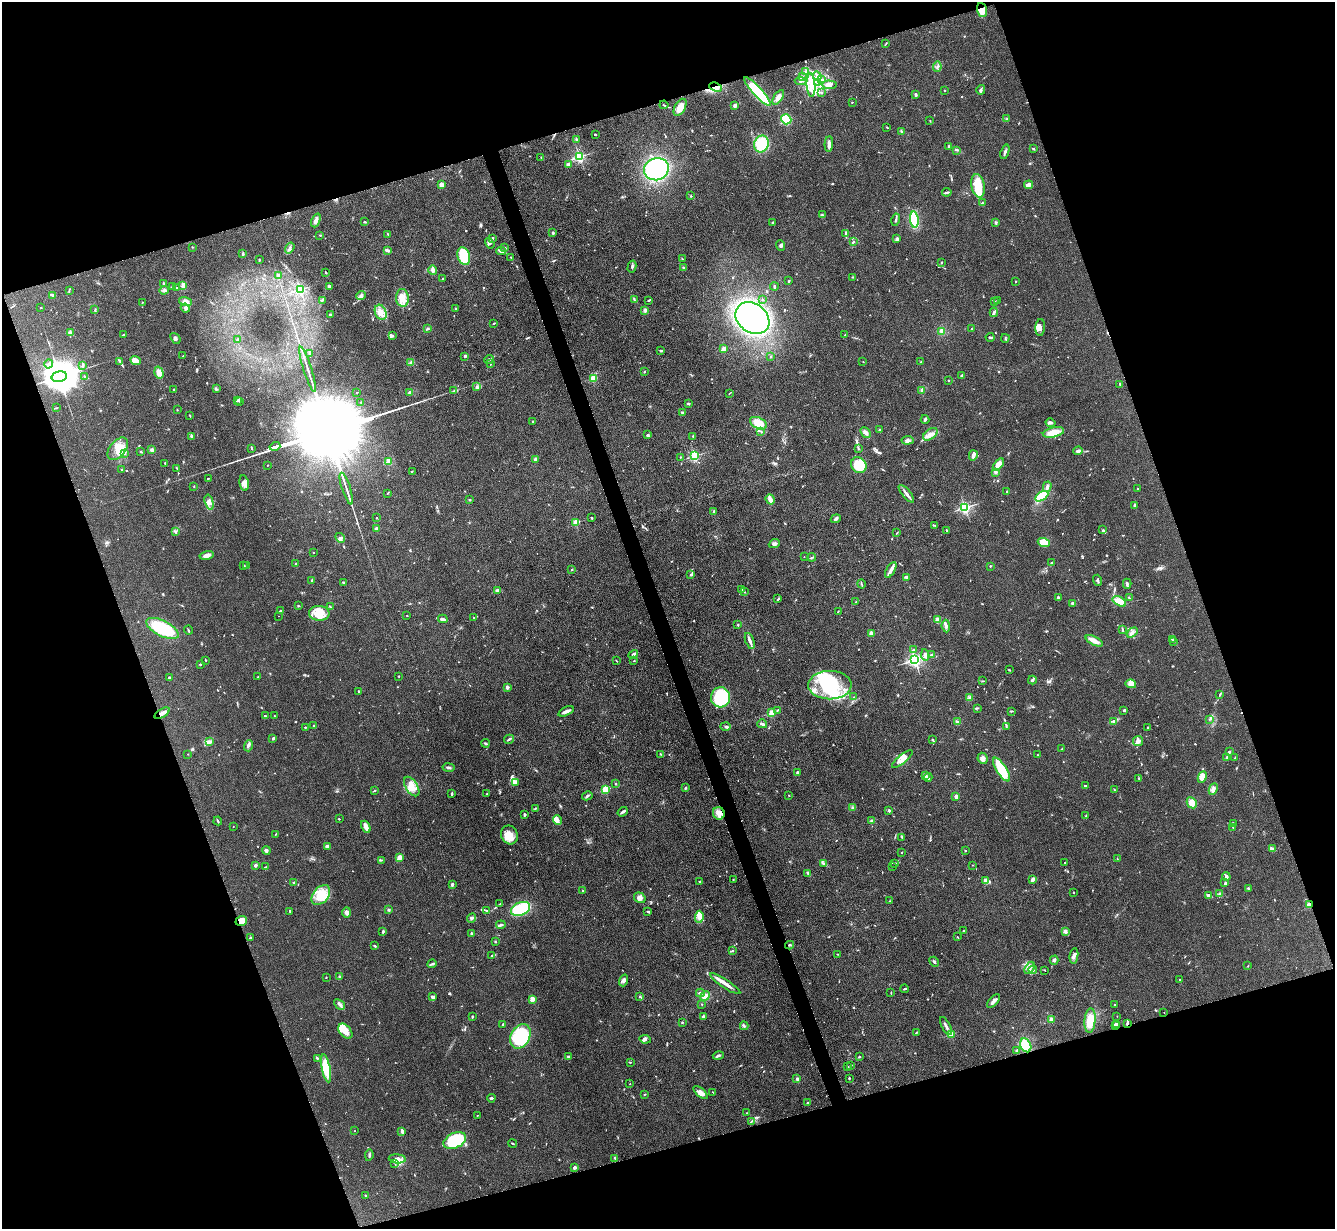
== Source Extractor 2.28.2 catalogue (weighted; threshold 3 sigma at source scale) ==
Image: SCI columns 9-5340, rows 278-5182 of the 5350 x 5332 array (HDU 1 of 3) = the unmasked area's bounding box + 8 px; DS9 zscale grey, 4 x 4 block average (1 PNG px = mean of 4 x 4 image px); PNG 1337 x 1231 px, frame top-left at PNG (2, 2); each listed source drawn as its Kron ellipse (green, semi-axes under 4 px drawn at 4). Shown black and unused: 38% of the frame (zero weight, under 3 of 4 exposures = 1% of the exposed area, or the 3 px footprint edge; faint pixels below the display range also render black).
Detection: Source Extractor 2.28.2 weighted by HDU 2 'WHT'. Background 0.116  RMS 0.0069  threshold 0.031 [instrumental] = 3 sigma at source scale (4.5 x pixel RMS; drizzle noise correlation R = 1.50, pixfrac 1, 0.05/0.05 arcsec/px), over >= 5 px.
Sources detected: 846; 1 too faint to see at this stretch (4 x 4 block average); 4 inside a brighter object's white glare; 6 cosmic-ray / hot-pixel residue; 1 long thin detection or spike segment (spike, bleed or trail) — neither listed nor drawn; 19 coinciding with a brighter row at this scale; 59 inside a brighter listed object's ellipse — not listed separately; of the other 756, all 500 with FLUX_AUTO >= 1.99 (the completeness limit of this list) listed and drawn (256 fainter detections not listed), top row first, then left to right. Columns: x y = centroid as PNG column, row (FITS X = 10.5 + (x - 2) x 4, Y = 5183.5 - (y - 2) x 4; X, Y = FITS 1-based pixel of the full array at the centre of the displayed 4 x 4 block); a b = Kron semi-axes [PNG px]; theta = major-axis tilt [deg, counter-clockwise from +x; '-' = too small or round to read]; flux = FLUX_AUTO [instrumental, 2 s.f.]
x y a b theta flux
982 10 7 4 -73 30
886 43 3 2 - 2.7
937 67 5 2 - 6.6
805 72 3 2 - 3.5
802 76 2 2 - 2.8
817 76 5 2 - 9.6
822 79 3 3 - 7.1
801 81 6 3 -5 12
818 82 2 2 - 4.3
811 85 12 4 -87 43
829 85 7 3 -4 16
716 87 7 3 -20 17
944 90 2 2 - 3
981 90 5 2 - 6.7
757 91 19 4 -47 400
821 92 3 2 - 4.7
916 95 3 2 - 12
778 97 8 3 56 26
852 102 2 2 - 2.3
664 105 4 2 - 4.2
735 106 2 2 - 58
680 107 9 5 61 42
786 119 5 5 - 130
1007 119 3 2 - 3
930 121 2 2 - 2.1
887 127 3 2 - 2.9
901 131 2 2 - 4.6
595 134 2 2 - 15
576 139 4 2 - 3.8
761 144 8 7 - 140
829 144 8 3 87 18
949 146 2 2 - 2
1033 149 4 2 - 4.7
957 150 2 2 - 2.8
1005 152 7 2 71 10
541 157 2 2 - 3
579 157 2 2 - 660
568 165 3 2 - 15
656 169 12 11 - 440
441 185 2 2 - 41
1029 185 4 2 - 24
978 186 12 6 -79 93
947 192 5 2 - 8
691 196 2 2 - 2.4
982 203 3 2 - 2.5
822 215 3 2 - 4.6
914 219 8 3 -83 200
316 220 7 3 68 17
896 220 6 2 76 8.4
364 222 3 2 - 3.7
996 222 3 2 - 4.9
773 223 2 2 - 7
553 233 2 2 - 7.7
846 233 3 2 - 12
388 234 2 2 - 2.6
320 235 2 2 - 2.7
493 238 3 2 - 5.8
897 239 4 3 - 11
853 242 2 2 - 4.6
490 243 6 2 -56 6.9
780 245 5 3 - 8.4
192 247 2 2 - 3.2
290 248 6 2 56 9.1
505 248 3 2 - 3.2
387 250 4 2 - 13
501 251 5 3 - 11
243 254 3 2 - 4.8
464 256 9 6 -72 170
511 257 2 2 - 3
682 259 3 2 - 3.1
259 260 3 2 - 3.6
941 262 2 2 - 3.2
632 267 6 2 76 6.3
683 267 3 2 - 4.2
433 270 5 3 - 16
326 273 3 2 - 3.8
278 276 2 2 - 57
853 277 2 2 - 2.5
443 279 2 2 - 9.7
789 281 2 2 - 4.2
1015 281 2 2 - 3
163 284 3 3 - 5.4
183 286 4 3 - 12
329 286 4 3 - 8.7
774 286 4 2 - 5.7
172 287 3 2 - 6.8
177 288 2 2 - 4.7
300 289 2 2 - 480
164 290 4 3 - 9.3
69 291 3 2 - 3.3
53 295 2 2 - 2.8
361 296 5 4 - 12
402 298 9 6 -85 39
322 300 3 2 - 3.2
635 300 4 2 - 4.9
649 300 3 2 - 3.8
762 300 2 2 - 3.1
997 300 2 2 - 2.2
186 301 6 3 -14 27
994 301 2 2 - 2.4
142 303 4 2 - 3.1
41 307 2 2 - 2.5
185 308 4 3 - 9.2
455 308 2 2 - 2.8
95 310 3 2 - 3.6
645 310 4 2 - 6.1
381 312 8 5 -69 35
994 312 5 3 - 8.1
330 315 3 2 - 5.1
752 318 18 14 -38 1200
494 323 2 2 - 4.3
1040 327 8 5 85 18
427 329 3 2 - 4.8
972 329 2 2 - 2
942 331 4 3 - 13
70 333 3 2 - 5
124 335 3 2 - 3.2
392 335 4 3 - 6.7
845 335 2 2 - 4.1
990 337 4 2 - 5.2
175 338 6 2 -52 7.4
1005 338 4 2 - 3.6
237 339 3 2 - 3.9
724 349 2 2 - 120
661 351 3 2 - 6.1
310 354 4 2 - 6.6
183 356 2 2 - 3.4
465 356 2 2 - 9.9
771 356 2 2 - 4.6
489 359 5 2 - 6
135 360 5 4 - 25
120 362 3 2 - 2.9
863 362 2 2 - 2.1
921 362 2 2 - 2.2
411 363 3 3 - 8.9
49 364 4 2 - 6.4
490 364 3 2 - 2.2
83 365 3 2 - 4.3
308 369 24 2 -72 27
159 372 6 4 -73 28
644 372 3 2 - 2.3
961 375 3 2 - 5.9
85 376 3 2 - 2.7
59 377 8 5 12 16000
594 378 2 2 - 190
948 380 2 2 - 6
1120 384 2 2 - 2.6
477 387 4 3 - 8.3
216 389 4 2 - 5
174 390 3 2 - 5.5
922 390 4 3 - 11
454 391 3 2 - 4.8
357 392 2 2 - 6.1
410 392 2 2 - 8.6
729 393 3 2 - 2.1
237 400 4 2 - 6.5
240 401 3 2 - 3.6
361 403 2 2 - 2.5
688 404 3 2 - 4.5
56 408 4 2 - 2.8
177 410 2 2 - 2.1
683 413 2 2 - 12
190 415 3 2 - 2.3
925 419 4 2 - 9.1
532 421 2 2 - 2.6
758 423 9 5 -27 46
1050 423 5 3 - 7.7
879 430 2 2 - 5.6
761 431 3 2 - 3.9
1053 432 11 5 13 54
866 433 6 3 -50 17
930 434 8 5 36 28
647 435 3 3 - 4.8
192 436 2 2 - 40
693 436 2 2 - 4.4
908 440 6 3 6 13
275 446 5 2 - 5100
252 448 3 2 - 3.5
118 449 13 8 50 54
859 449 2 2 - 2.4
152 450 3 3 - 12
1078 451 5 2 - 11
141 452 3 2 - 2.9
124 453 2 2 - 3.6
973 455 5 3 - 16
695 456 2 2 - 520
681 457 2 2 - 2.4
535 459 2 2 - 17
388 462 3 2 - 4.4
165 463 2 2 - 2.1
267 465 2 2 - 2.1
859 465 8 7 - 170
998 465 7 4 54 51
177 468 4 2 - 3.2
121 469 3 2 - 2.4
412 471 2 2 - 2.8
995 472 4 3 - 8.7
208 478 2 2 - 5.9
244 483 8 4 -79 21
194 487 2 2 - 2
1047 487 5 3 - 11
346 489 17 2 -72 21
1137 489 2 2 - 6.3
1007 492 3 2 - 2.4
387 493 2 2 - 2.5
906 494 11 2 -50 16
1042 496 7 3 32 130
770 499 5 3 - 27
470 500 3 2 - 3.6
209 502 8 3 -75 15
1135 506 2 2 - 11
965 508 2 2 - 760
714 511 4 2 - 3.4
376 518 2 2 - 2.3
591 518 2 2 - 3.8
836 519 5 3 - 9.1
576 522 2 2 - 160
934 525 2 2 - 3.1
376 529 2 2 - 60
1103 530 2 2 - 2.7
175 531 2 2 - 2.9
947 531 3 2 - 3.2
897 533 3 2 - 2.6
340 538 5 2 - 7.9
1044 542 6 4 -18 63
774 544 6 3 20 10
313 553 2 2 - 5.3
207 555 7 3 14 25
804 557 2 2 - 2.4
811 557 4 2 - 4
1052 563 2 2 - 4.7
296 564 2 2 - 16
244 565 3 2 - 2.2
247 566 3 2 - 3.5
990 566 2 2 - 4
572 570 2 2 - 7.8
891 570 9 4 60 20
691 575 2 2 - 6.2
907 577 4 3 - 12
1098 580 6 2 -71 5.7
311 581 2 2 - 2.9
344 582 3 2 - 5.1
861 584 4 2 - 3.6
1127 584 5 2 - 6
742 589 4 2 - 5
497 590 4 2 - 8
744 592 3 2 - 3.2
1058 598 3 2 - 9
1129 598 3 2 - 3.5
778 599 3 2 - 4.2
1119 601 7 4 -32 52
856 602 2 2 - 2.8
1073 603 3 2 - 5.6
298 606 4 2 - 2.5
330 606 3 2 - 2.4
281 611 3 2 - 8
838 611 2 2 - 2.9
319 613 10 7 -2 67
407 615 2 2 - 2.1
278 616 2 2 - 2.5
473 617 2 2 - 4.4
443 619 5 3 - 11
938 620 3 3 - 26
738 625 3 2 - 3
946 626 6 3 -85 12
163 628 17 7 -27 260
1123 629 2 2 - 2.4
189 630 4 2 - 3.4
871 633 2 2 - 84
1132 633 6 2 35 8.9
1172 639 3 2 - 3.9
750 641 8 3 -70 14
1094 641 9 4 -26 30
1173 642 2 2 - 3.1
913 650 3 2 - 3.1
633 655 5 3 - 14
925 655 6 3 -82 20
932 655 2 2 - 6.1
205 660 2 2 - 3.4
915 660 2 2 - 1200
616 661 3 2 - 2.3
634 661 2 2 - 5.8
200 664 3 2 - 3.1
1009 670 3 2 - 2.4
399 676 2 2 - 2.9
169 677 3 2 - 2.6
258 677 2 2 - 2.5
1032 680 4 2 - 7.1
983 681 3 2 - 3.2
1131 684 5 4 - 16
830 685 21 14 0 240
507 687 3 3 - 5.8
359 691 2 2 - 2.8
1220 694 4 2 - 5.5
721 697 10 9 - 290
854 697 2 2 - 2.2
970 697 4 3 - 6.8
977 708 3 2 - 3.2
777 710 4 2 - 3.7
1123 710 3 2 - 3
566 711 8 2 23 24
1011 711 4 2 - 4.7
162 713 8 3 31 31
772 713 2 2 - 180
265 716 2 2 - 4.2
274 716 2 2 - 2
1210 719 4 2 - 5.5
957 722 4 3 - 6.6
1114 722 2 2 - 3
762 724 5 2 - 11
314 726 3 2 - 5
726 726 5 3 - 9.1
1006 726 3 2 - 3.3
305 727 2 2 - 3.3
1148 727 2 2 - 2.8
273 738 3 2 - 4.7
509 739 5 2 - 7.4
932 740 3 2 - 3.3
1138 741 5 5 - 17
210 742 3 2 - 6.6
485 743 4 2 - 6.6
248 746 6 3 74 10
1062 749 2 2 - 3.8
1229 752 3 3 - 6.5
188 754 2 2 - 2
661 754 3 2 - 2.7
1037 755 2 2 - 2.2
1227 757 3 2 - 4.7
983 758 6 5 - 15
1235 758 2 2 - 8.7
902 759 13 3 39 30
448 768 6 2 -9 7.4
1002 770 14 5 -57 140
798 773 3 2 - 11
925 776 3 3 - 7.1
1202 777 6 4 67 38
928 778 4 2 - 8.6
1139 779 3 2 - 3.1
515 782 4 3 - 16
616 784 3 2 - 3.4
412 786 11 6 -57 41
1085 786 3 2 - 3.4
685 788 3 2 - 5.5
605 789 2 2 - 280
1213 789 6 3 65 17
1114 790 2 2 - 2.7
374 791 2 2 - 2.5
451 794 3 2 - 4.3
487 794 2 2 - 10
789 795 2 2 - 3.9
587 796 5 2 - 6.6
956 797 3 2 - 14
1192 803 6 4 -61 35
853 807 4 2 - 4.3
535 808 3 2 - 3.7
889 810 3 2 - 7.9
623 812 5 2 - 10
719 813 6 6 - 24
524 814 3 2 - 7.5
1086 816 2 2 - 2.5
339 819 2 2 - 4.1
558 820 5 4 - 14
218 821 4 2 - 4.9
872 821 3 3 - 6.7
1233 823 3 2 - 2.3
233 827 2 2 - 2.1
366 827 6 3 -63 32
1233 827 3 2 - 2.9
276 834 3 2 - 2.1
509 835 10 8 -61 56
902 837 2 2 - 2
327 847 4 3 - 15
1272 849 2 2 - 2
266 850 4 3 - 9
965 851 2 2 - 8.2
902 852 2 2 - 3.2
399 858 4 2 - 35
1117 859 2 2 - 2.2
381 860 4 2 - 3.4
823 863 4 2 - 6
895 863 2 2 - 2.9
1064 863 2 2 - 2.2
255 865 3 2 - 10
972 865 2 2 - 2.7
266 867 2 2 - 2.1
892 867 2 2 - 3.2
808 873 3 3 - 5.6
1226 877 4 2 - 13
733 879 2 2 - 2.3
1033 880 4 2 - 14
986 881 4 3 - 33
294 882 2 2 - 6.1
699 882 2 2 - 5.8
1225 882 2 2 - 4.9
452 884 3 2 - 8
1249 888 3 2 - 4
582 891 3 2 - 3.9
1073 892 2 2 - 12
1220 894 3 2 - 4
321 895 11 7 49 100
1209 896 4 3 - 16
640 898 6 5 - 18
889 901 2 2 - 2.7
500 904 2 2 - 2.1
1309 905 3 3 - 15
521 909 10 6 23 190
389 910 3 2 - 4
486 910 3 2 - 3.5
290 911 3 2 - 2.4
648 911 3 2 - 4.8
347 913 5 3 - 14
699 917 6 4 84 20
471 918 5 3 - 8.5
241 921 6 5 - 45
501 925 4 3 - 6.7
383 931 3 2 - 7.8
963 931 2 2 - 4.4
1065 932 4 3 - 7.3
471 933 2 2 - 6.4
957 937 2 2 - 2.5
250 938 2 2 - 13
495 942 2 2 - 2
789 945 4 2 - 5.6
375 946 3 2 - 4.4
733 950 2 2 - 4.1
838 954 2 2 - 2.3
492 955 3 2 - 3
1074 956 8 2 81 11
1054 960 4 3 - 7.7
934 962 5 2 - 8.2
432 964 5 2 - 5.7
1248 966 2 2 - 2.2
1029 968 7 3 58 16
1033 970 4 2 - 6.8
1044 970 2 2 - 2.4
326 977 2 2 - 2.7
339 977 3 2 - 3.9
624 980 6 3 71 14
1180 980 2 2 - 5.4
725 984 18 3 -33 29
905 989 4 2 - 5.3
700 993 4 2 - 12
891 993 2 2 - 2.9
639 996 3 2 - 2.1
705 996 5 4 - 23
433 997 4 3 - 11
532 999 2 2 - 120
993 1001 8 3 49 18
339 1004 6 3 -43 11
702 1004 2 2 - 3.4
1114 1004 2 2 - 2
1164 1012 2 2 - 3
1117 1016 2 2 - 2.2
472 1017 3 2 - 3.1
703 1017 4 2 - 5.3
1051 1020 2 2 - 87
1090 1020 12 5 85 84
682 1022 2 2 - 3.2
1127 1023 3 2 - 5.6
503 1024 3 2 - 6.7
1117 1024 2 2 - 9.9
1115 1025 4 2 - 6
744 1026 4 3 - 6.9
946 1026 10 2 -62 13
345 1031 9 5 -50 37
916 1033 2 2 - 4.5
951 1034 2 2 - 140
520 1036 13 9 62 270
645 1039 6 4 -7 8.5
1026 1045 7 5 -65 120
1017 1050 2 2 - 3.4
718 1056 5 2 - 6.9
568 1057 2 2 - 7.1
859 1057 2 2 - 4.3
317 1058 3 2 - 3.5
630 1062 2 2 - 2.9
851 1065 3 2 - 2
848 1067 2 2 - 2.3
326 1068 14 4 -78 130
849 1078 2 2 - 4.5
797 1079 2 2 - 31
630 1084 2 2 - 2
701 1092 9 4 -40 23
713 1092 3 2 - 2.7
644 1095 2 2 - 2.1
491 1098 4 2 - 6.6
808 1103 2 2 - 6.7
747 1113 3 2 - 3.2
477 1115 2 2 - 2.1
751 1121 2 2 - 2.4
355 1131 2 2 - 3.4
402 1131 3 2 - 21
455 1140 12 7 25 300
512 1143 4 2 - 3.3
369 1155 5 2 - 6.1
615 1158 4 2 - 4.7
397 1159 8 4 -4 28
395 1163 3 2 - 3.8
575 1168 3 2 - 17
365 1195 2 2 - 3
Overlapping masked pixels (flux is a lower limit): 6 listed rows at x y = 982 10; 716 87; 162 713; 1309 905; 241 921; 1127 1023
Diffuse or blended objects may show on this block-average render without a row.